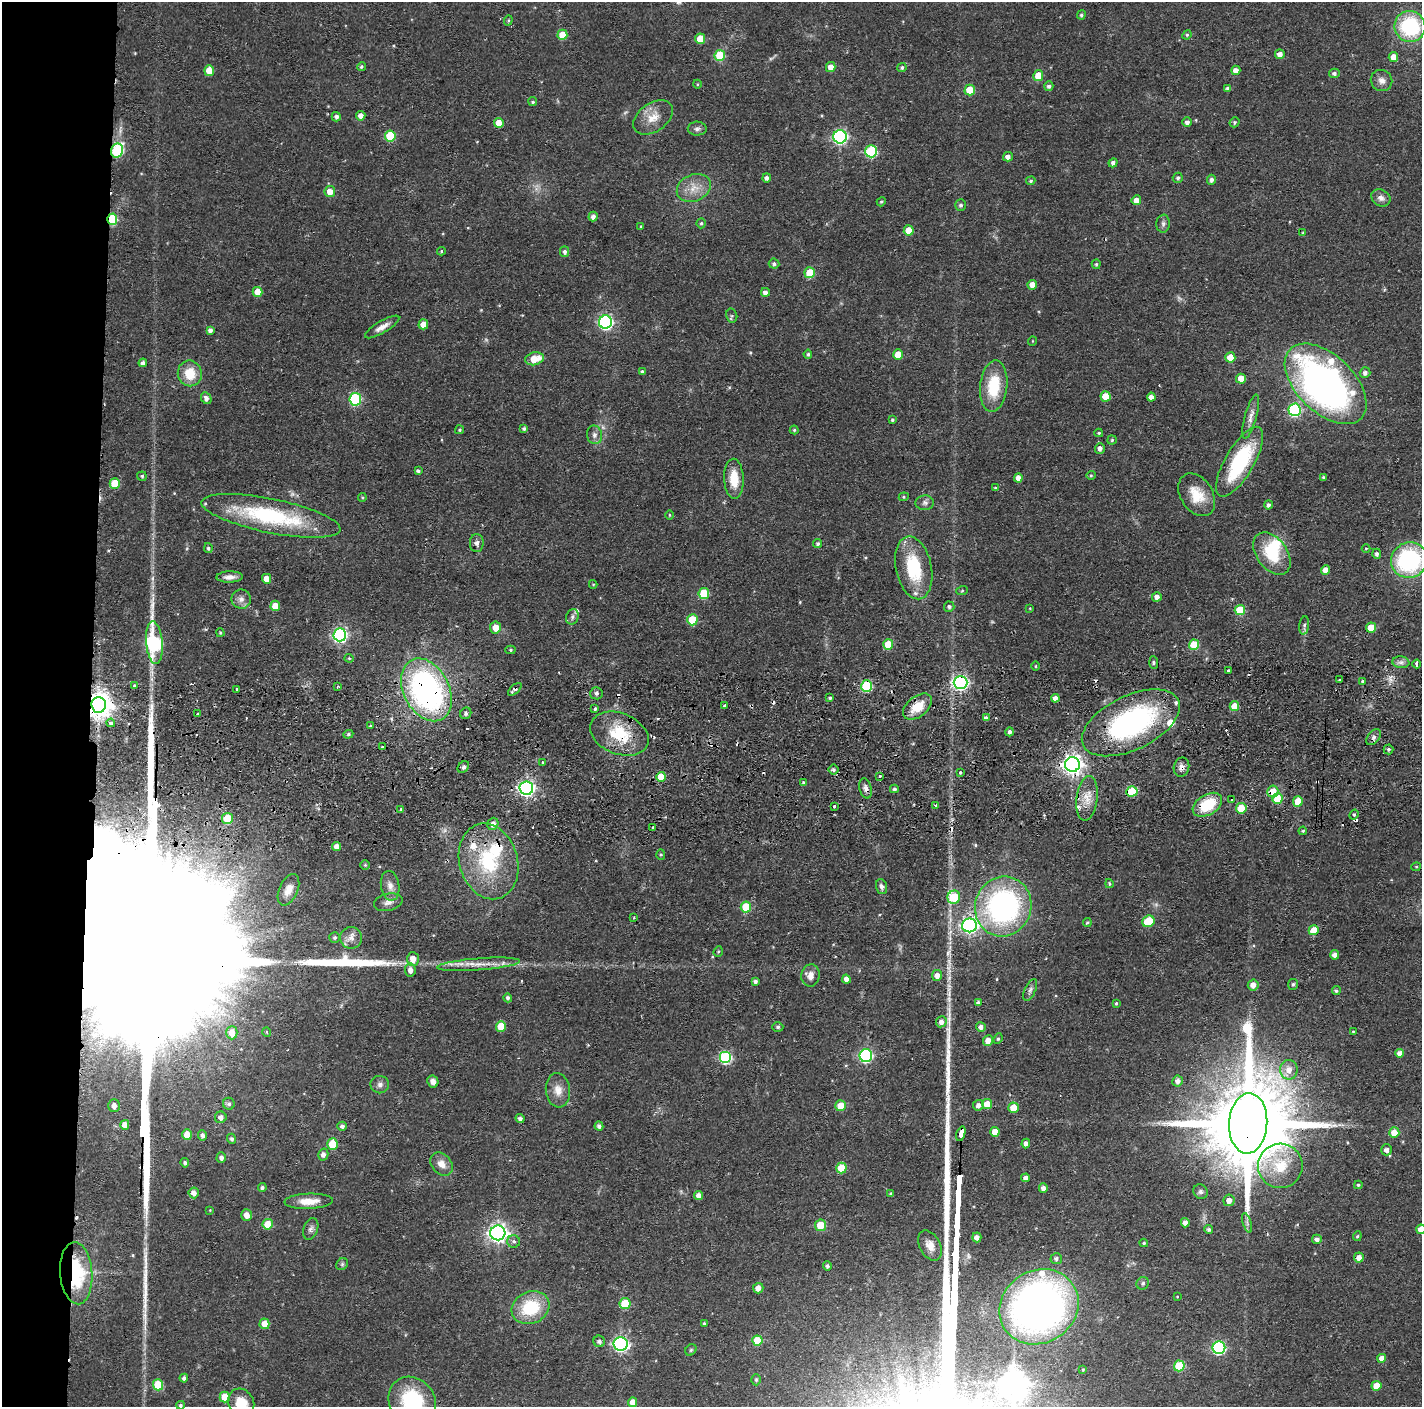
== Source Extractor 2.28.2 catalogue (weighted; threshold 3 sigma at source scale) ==
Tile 4 of 3 x 3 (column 1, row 2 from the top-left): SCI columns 3-1422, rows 1495-2899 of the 4264 x 4394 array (HDU 1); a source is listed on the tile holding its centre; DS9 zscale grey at full resolution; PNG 1424 x 1409 px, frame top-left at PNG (2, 2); each listed source drawn as its Kron ellipse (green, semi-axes under 4 px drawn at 4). Shown black and unused: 6% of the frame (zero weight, under 2 of 3 exposures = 3% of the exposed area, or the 3 px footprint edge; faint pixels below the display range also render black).
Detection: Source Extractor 2.28.2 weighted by HDU 2 'WHT'; one run over the whole footprint, this tile lists its part. Background 0.0456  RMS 0.0065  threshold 0.0294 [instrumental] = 3 sigma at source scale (4.5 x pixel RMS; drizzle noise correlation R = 1.50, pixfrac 1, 0.05/0.05 arcsec/px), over >= 5 px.
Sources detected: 369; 2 too faint to see at this stretch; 3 inside a brighter object's white glare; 13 cosmic-ray / hot-pixel residue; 3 long thin detections or spike segments (spike, bleed or trail) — neither listed nor drawn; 11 inside a brighter listed object's ellipse — not listed separately; the other 337 listed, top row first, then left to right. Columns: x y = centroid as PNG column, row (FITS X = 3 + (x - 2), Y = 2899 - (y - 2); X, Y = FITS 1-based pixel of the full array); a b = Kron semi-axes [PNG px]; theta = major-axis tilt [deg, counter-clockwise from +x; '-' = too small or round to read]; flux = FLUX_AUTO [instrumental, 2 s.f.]
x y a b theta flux
1081 15 4 4 - 1.2
508 20 5 4 - 0.85
1410 26 15 15 - 55
562 35 5 5 - 13
1187 35 5 4 - 0.88
700 39 5 5 - 12
1280 54 5 5 - 4.4
720 55 5 5 - 29
1393 57 5 4 - 6.4
361 67 4 4 - 1.1
831 67 5 5 - 5.6
902 67 5 4 - 1.3
1236 70 5 4 - 4.2
209 71 5 5 - 11
1334 73 5 5 - 1.9
1038 76 5 5 - 13
1381 80 11 10 - 4
697 84 4 3 - 0.54
1049 86 5 4 - 2
1228 88 4 4 - 1.7
970 90 5 5 - 18
533 102 4 4 - 1.1
361 116 4 4 - 4
336 117 5 4 - 2.3
653 117 22 14 36 10
1187 122 5 5 - 2.5
1235 122 5 4 - 1.2
499 123 5 5 - 8.4
697 129 9 7 -2 2.2
390 136 5 5 - 31
840 137 7 6 - 140
117 151 7 6 - 53
871 151 6 6 - 59
1008 157 5 5 - 3.3
1113 163 5 4 - 2.1
767 178 4 4 - 2.1
1178 178 5 5 - 1.5
1211 180 5 4 - 2.2
1031 181 5 4 - 1.1
694 188 17 13 24 9.9
330 192 5 5 - 8.1
1381 198 10 8 -31 3.5
1136 200 5 5 - 5.1
881 202 5 4 - 0.94
960 205 5 5 - 1.5
593 217 5 4 - 2.8
112 219 5 5 - 37
701 223 5 4 - 1.1
1163 224 9 6 83 2.1
641 226 4 4 - 0.63
909 230 5 5 - 12
1303 233 4 3 - 0.7
441 251 4 3 - 0.88
565 252 5 4 - 2
774 264 5 5 - 1.6
1096 264 5 4 - 0.97
810 273 5 5 - 19
1032 285 5 4 - 5.6
258 292 5 5 - 10
765 292 4 4 - 3.2
732 316 7 5 -75 1.1
605 322 6 6 - 140
423 324 5 5 - 7.4
382 327 19 6 31 5.2
210 330 4 4 - 2.1
1032 341 5 3 - 0.53
808 354 5 4 - 1.2
898 354 5 5 - 10
1230 357 5 5 - 11
534 359 9 6 13 11
143 363 4 4 - 2
642 371 4 4 - 1.2
190 373 13 12 - 15
1365 373 5 5 - 2.4
1241 379 5 5 - 7
1326 384 50 28 -44 310
994 386 26 13 84 26
1105 396 5 5 - 11
1151 397 4 4 - 4.4
206 398 6 5 - 2.6
355 399 6 6 - 53
1294 410 6 6 - 87
1251 417 23 6 74 4.4
892 420 4 3 - 1.1
524 429 4 4 - 1.3
460 430 4 4 - 0.86
794 430 4 4 - 0.8
1099 433 4 3 - 0.87
594 435 9 7 -78 2.8
1112 440 5 4 - 0.81
1100 448 5 5 - 2.7
1240 462 39 14 60 60
418 471 4 3 - 1.5
1091 475 4 4 - 0.81
142 476 4 4 - 1.2
1323 477 3 3 - 0.92
1018 478 4 4 - 4.2
734 479 20 10 -87 14
115 483 5 5 - 16
995 488 4 3 - 0.75
1197 495 23 16 -58 15
362 497 4 4 - 0.76
904 497 5 4 - 0.86
925 503 9 7 2 2.3
1268 505 4 4 - 1.9
669 515 5 3 - 0.6
271 516 71 17 -11 72
477 543 9 7 89 2.3
818 544 4 4 - 1.5
208 548 5 4 - 1.2
1366 548 4 3 - 0.52
1272 554 24 15 -54 27
1377 554 5 4 - 1.7
1409 560 18 17 - 88
914 568 32 18 -78 40
1325 570 5 4 - 6.9
230 577 13 5 1 4.3
267 579 5 4 - 8
593 584 4 4 - 0.66
962 591 6 3 19 0.75
704 593 5 5 - 29
1157 597 5 4 - 3.4
241 599 9 9 - 3.7
275 606 5 5 - 11
949 607 5 5 - 1.8
1030 608 4 3 - 0.53
1240 610 5 5 - 27
572 617 8 6 68 1.9
692 620 5 5 - 24
1304 625 9 5 83 1.7
495 628 6 5 - 7.9
1371 628 5 5 - 11
220 633 4 3 - 0.82
340 635 6 6 - 140
154 643 21 8 -85 120
888 644 5 5 - 14
1194 645 5 5 - 21
510 650 5 4 - 1
349 658 4 4 - 0.67
1401 662 8 6 -7 2.5
1154 663 6 4 -86 1.1
1417 664 4 3 - 3.3
1036 666 4 3 - 0.6
1229 670 3 3 - 1.8
1339 680 3 3 - 1.1
1363 681 3 3 - 4.5
961 682 7 6 - 160
134 686 3 3 - 1.6
867 686 5 5 - 51
337 687 4 3 - 0.78
236 689 3 3 - 1.7
515 689 8 4 42 2.5
426 690 33 23 -63 190
596 693 6 6 - 1.8
830 698 3 3 - 1
1055 698 4 4 - 2.9
99 705 7 7 - 830
725 706 4 3 - 3.3
1234 706 5 4 - 11
917 707 17 10 39 14
595 709 4 3 - 2.5
466 713 6 5 - 1.8
197 714 3 3 - 1.8
986 718 4 4 - 2.7
111 723 4 4 - 2.7
1131 723 53 27 26 140
370 726 3 2 - 0.77
1009 732 4 4 - 1.9
348 734 5 4 - 0.89
619 734 30 20 -22 30
1374 737 9 5 51 2.1
382 747 3 3 - 1.1
1388 749 5 5 - 1.3
542 762 3 3 - 0.95
1072 765 7 7 - 370
463 767 6 5 - 1.6
1181 767 10 7 77 3.2
833 770 5 5 - 1.3
960 772 3 3 - 0.96
880 776 3 2 - 1.4
661 777 5 5 - 13
803 783 4 4 - 0.81
526 788 7 7 - 220
865 788 10 6 -75 2.6
894 789 4 4 - 1.3
1132 791 5 5 - 26
1273 791 6 5 - 10
1087 798 22 10 83 9.9
1277 799 5 5 - 21
1232 800 3 2 - 0.65
1298 801 5 5 - 14
1207 805 16 10 31 26
834 806 3 3 - 1.9
935 806 3 3 - 1.7
1241 808 5 5 - 18
401 810 3 3 - 2.1
1354 815 5 4 - 1.3
227 819 5 5 - 16
493 824 6 5 - 4.3
653 827 3 3 - 2.3
1303 831 4 3 - 0.8
336 846 4 4 - 3.8
661 855 5 4 - 0.87
489 861 38 29 -74 55
365 865 4 4 - 0.87
1416 867 5 4 - 0.76
1109 884 4 4 - 1
390 886 15 9 -80 5.3
881 887 7 5 -73 2.1
288 890 16 9 66 6.6
954 897 7 6 - 23
388 902 14 8 13 3.9
746 907 5 5 - 24
1003 907 30 28 70 160
634 918 3 2 - 0.48
1149 921 6 5 - 25
1087 922 4 3 - 0.96
969 925 7 7 - 210
1314 930 5 5 - 10
335 938 5 5 - 1.2
351 938 11 10 - 4.6
718 951 5 4 - 0.96
1335 955 5 4 - 3.5
413 959 6 6 - 7.1
478 964 41 6 4 9.3
410 970 7 5 -83 4
811 975 11 9 81 4.8
937 975 5 5 - 4.2
846 979 4 4 - 3.3
755 982 4 4 - 1.7
1293 984 5 5 - 1.2
1253 985 5 5 - 4.7
1030 990 11 5 66 2
1336 991 4 4 - 1.2
508 998 4 4 - 1.6
978 1003 4 4 - 2.1
1116 1003 4 3 - 0.77
941 1022 5 5 - 3.5
501 1026 5 5 - 13
778 1027 5 4 - 1.1
981 1027 5 4 - 2.7
1353 1031 3 2 - 0.54
267 1032 5 3 - 0.47
232 1033 6 5 - 7.1
998 1039 5 4 - 0.87
988 1040 5 5 - 5.4
1400 1053 4 4 - 4.3
866 1056 6 6 - 97
726 1058 6 6 - 71
1289 1070 9 9 - 6.7
433 1081 6 5 - 3.2
1177 1081 5 5 - 2.9
380 1085 9 8 - 2.7
558 1090 17 12 -83 7.3
229 1104 6 6 - 1.7
987 1104 5 5 - 11
978 1105 5 5 - 3.3
114 1106 6 6 - 4.1
841 1106 5 5 - 11
1014 1108 5 5 - 12
221 1117 6 5 - 3.4
520 1119 4 4 - 2.1
1248 1123 30 19 86 15000
125 1125 5 4 - 4.8
342 1126 5 4 - 2
599 1126 4 4 - 2
995 1132 5 4 - 7.5
1394 1133 5 5 - 9.3
961 1134 7 4 72 83
187 1135 5 5 - 9.5
202 1135 5 4 - 2.3
232 1139 5 4 - 1.6
1026 1143 5 4 - 2.4
333 1144 5 5 - 22
1387 1150 5 5 - 3.1
323 1154 6 5 - 2.9
221 1158 5 4 - 2.4
185 1163 5 4 - 1.6
441 1164 13 10 -49 5.9
1280 1166 22 22 - 23
841 1168 5 5 - 19
1025 1178 4 4 - 3
1358 1185 4 3 - 0.97
262 1188 4 4 - 1.5
1043 1188 4 4 - 3.1
1200 1192 7 7 - 1.9
194 1193 5 5 - 4.1
891 1194 3 3 - 1.1
699 1195 4 4 - 4.2
1229 1200 6 5 - 4.3
309 1201 24 7 2 9.7
210 1210 3 3 - 0.47
247 1215 6 5 - 5.1
1185 1223 4 4 - 2.9
1247 1223 10 4 -72 1.8
268 1224 5 5 - 13
821 1225 5 5 - 15
311 1229 11 7 70 2.5
1209 1229 4 4 - 1.4
1421 1229 5 4 - 6.7
498 1233 7 7 - 320
1357 1236 5 4 - 0.96
977 1237 5 4 - 3.2
1317 1239 5 4 - 2.6
514 1241 6 6 - 1.7
1144 1243 4 3 - 0.89
930 1245 16 10 -61 6.1
1359 1258 5 5 - 4.5
1056 1259 5 5 - 1.9
342 1264 6 5 - 1.2
827 1266 4 4 - 1.8
76 1273 31 16 -86 53
1143 1283 6 6 - 1.4
758 1288 5 5 - 4.6
1177 1297 3 3 - 0.47
625 1304 5 5 - 24
1039 1307 41 36 34 390
530 1308 19 16 23 33
264 1324 5 5 - 8.2
704 1324 4 3 - 1.1
599 1341 6 5 - 1.8
757 1341 5 5 - 16
621 1344 7 7 - 160
1219 1348 6 6 - 92
691 1350 6 5 - 0.99
1382 1358 4 4 - 4.3
1179 1366 5 5 - 31
1083 1369 4 4 - 0.62
184 1378 4 4 - 1.9
756 1380 5 4 - 0.92
158 1385 5 5 - 25
1376 1386 5 5 - 10
225 1397 5 5 - 14
412 1401 25 22 -51 47
633 1402 5 4 - 5.5
241 1403 15 12 -64 14
180 1405 4 4 - 1.2
Overlapping masked pixels (flux is a lower limit): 22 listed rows (the first 20) at x y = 117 151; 112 219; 271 516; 1401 662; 961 682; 867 686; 515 689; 426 690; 99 705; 917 707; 1131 723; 619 734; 1072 765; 1181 767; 865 788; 1132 791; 1273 791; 1207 805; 1241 808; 1248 1123
Isophote crosses this tile's border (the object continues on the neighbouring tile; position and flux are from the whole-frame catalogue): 4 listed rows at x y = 1421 1229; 412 1401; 241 1403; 180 1405